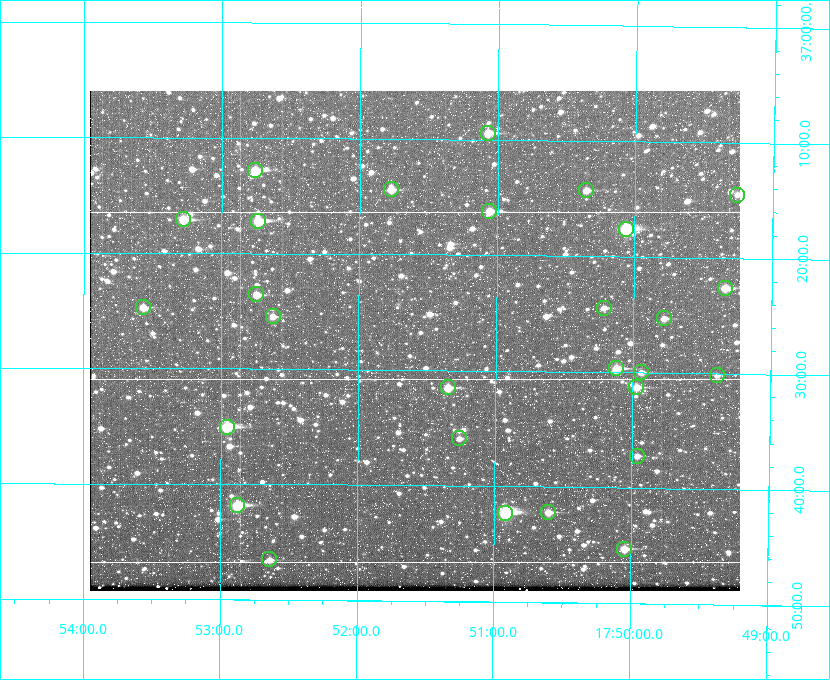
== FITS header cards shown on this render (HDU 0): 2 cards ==
NAXIS1  =                  650
NAXIS2  =                  500

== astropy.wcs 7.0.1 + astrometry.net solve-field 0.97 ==
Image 650 x 500 px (HDU 0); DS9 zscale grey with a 90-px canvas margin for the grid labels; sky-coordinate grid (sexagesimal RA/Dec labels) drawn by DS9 from the SOLVED WCS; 28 Tycho-2 reference stars matched to detected sources circled (green)
Header WCS: none
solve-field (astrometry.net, Tycho-2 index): SOLVED blind (the file carries no WCS)
Solved WCS: RA---TAN-SIP/DEC--TAN-SIP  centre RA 17:51:36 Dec +37:27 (267.90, +37.46 deg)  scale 5.2 arcsec/px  FOV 56.3' x 43.3'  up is +180 deg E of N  parity flipped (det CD > 0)
(file carries no celestial WCS; the grid is the blind solution)
Tycho-2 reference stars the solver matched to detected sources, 28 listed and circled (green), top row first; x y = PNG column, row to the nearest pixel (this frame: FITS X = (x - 90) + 1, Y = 500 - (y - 91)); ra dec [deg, ICRS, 3 dp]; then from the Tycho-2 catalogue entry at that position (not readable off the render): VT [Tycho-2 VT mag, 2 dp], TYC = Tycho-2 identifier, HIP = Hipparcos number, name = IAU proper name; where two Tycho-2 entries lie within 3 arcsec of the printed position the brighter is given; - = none
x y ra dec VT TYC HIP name
488 133 267.768 +37.157 9.98 2620-745-1 - -
255 170 268.189 +37.213 9.71 2620-542-1 - -
391 189 267.943 +37.240 10.39 2620-505-1 - -
586 190 267.589 +37.238 11.09 2619-212-1 - -
737 195 267.316 +37.242 12.03 2619-611-1 - -
489 211 267.764 +37.270 10.17 2620-784-1 - -
183 219 268.319 +37.285 9.88 2620-536-1 - -
258 221 268.183 +37.286 8.98 2620-786-1 87506 -
626 229 267.517 +37.293 8.96 2619-379-1 - -
725 288 267.335 +37.377 10.60 2619-634-1 - -
256 294 268.186 +37.393 10.44 2620-175-1 - -
143 307 268.392 +37.412 10.60 2620-800-1 - -
604 308 267.555 +37.408 11.50 2619-358-1 - -
273 316 268.156 +37.424 11.25 2620-712-1 - -
664 318 267.445 +37.422 11.17 2619-451-1 - -
616 368 267.531 +37.495 10.07 2619-274-1 - -
641 372 267.485 +37.500 11.33 2619-40-1 - -
717 375 267.347 +37.503 12.15 3088-638-1 - -
448 387 267.836 +37.525 9.96 3089-889-1 - -
636 387 267.494 +37.522 10.35 3088-270-1 - -
227 427 268.239 +37.584 8.64 3089-755-1 - -
459 438 267.815 +37.598 11.54 3089-1081-1 - -
637 456 267.491 +37.621 11.40 3088-1284-1 - -
237 505 268.219 +37.697 8.93 3089-671-1 - -
548 512 267.652 +37.703 11.04 3089-693-1 - -
505 513 267.730 +37.705 8.13 3089-1203-1 87349 -
624 549 267.512 +37.755 10.10 3089-2332-1 - -
269 559 268.159 +37.775 11.22 3089-2245-1 - -